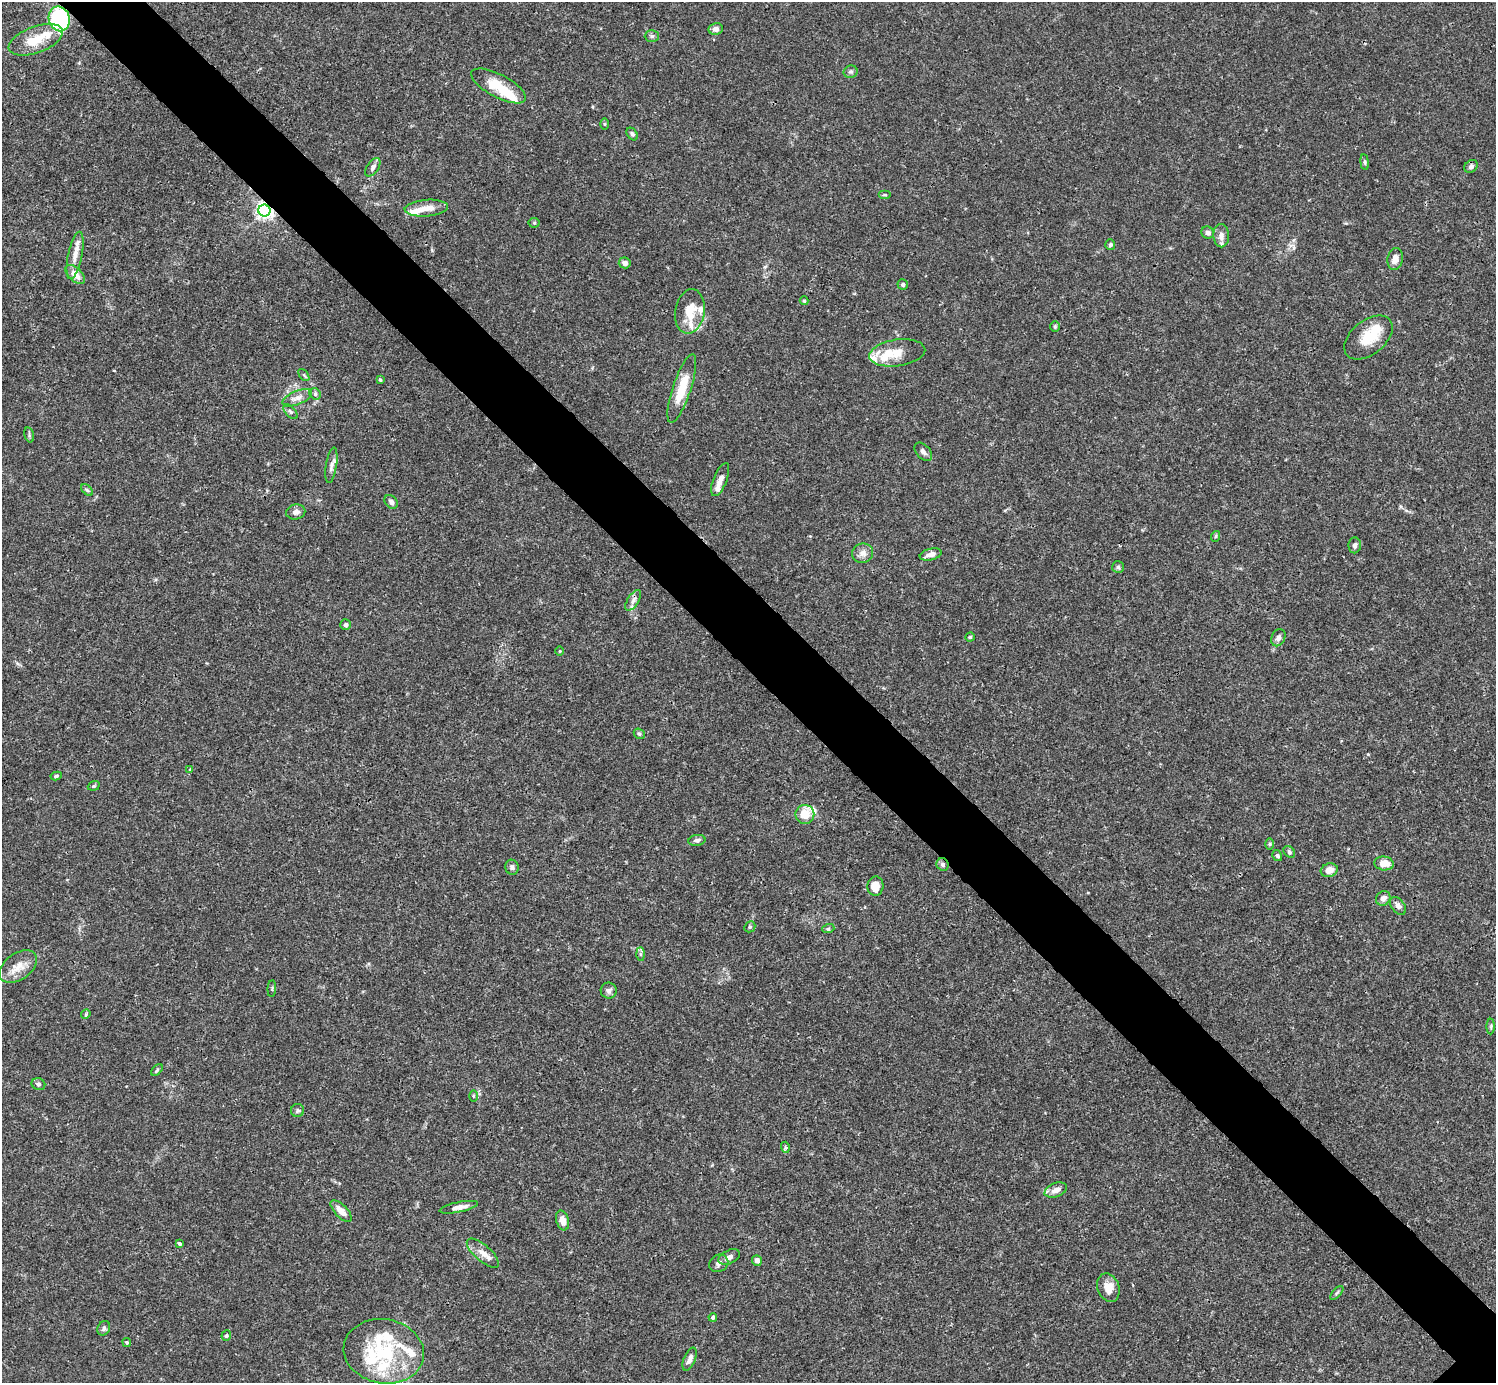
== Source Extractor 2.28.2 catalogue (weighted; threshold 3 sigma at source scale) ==
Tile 11 of 4 x 4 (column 3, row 3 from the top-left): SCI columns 2991-4484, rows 1540-2920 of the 5983 x 5982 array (HDU 1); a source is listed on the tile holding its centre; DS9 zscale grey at full resolution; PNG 1498 x 1385 px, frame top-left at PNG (2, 2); each listed source drawn as its Kron ellipse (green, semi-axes under 4 px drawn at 4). Shown black and unused: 6% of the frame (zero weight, under 3 of 4 exposures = <1% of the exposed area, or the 3 px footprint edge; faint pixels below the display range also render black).
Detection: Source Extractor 2.28.2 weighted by HDU 2 'WHT'; one run over the whole footprint, this tile lists its part. Background 0.0163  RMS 0.0022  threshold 0.00973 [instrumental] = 3 sigma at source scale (4.5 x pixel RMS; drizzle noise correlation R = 1.50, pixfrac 1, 0.05/0.05 arcsec/px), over >= 5 px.
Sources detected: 115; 2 inside a brighter object's white glare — neither listed nor drawn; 16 inside a brighter listed object's ellipse — not listed separately; the other 97 listed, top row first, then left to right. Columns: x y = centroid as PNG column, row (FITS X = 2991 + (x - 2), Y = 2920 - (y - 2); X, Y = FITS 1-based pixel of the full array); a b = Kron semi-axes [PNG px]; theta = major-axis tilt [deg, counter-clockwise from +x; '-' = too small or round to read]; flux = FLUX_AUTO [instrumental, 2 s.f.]
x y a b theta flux
59 19 12 10 -71 28
716 29 7 6 - 1
652 36 7 6 - 0.52
36 40 28 13 20 5.1
851 72 7 6 - 0.51
498 86 30 11 -28 5.8
604 124 5 3 - 0.22
632 134 7 5 -53 0.46
1365 162 8 4 -82 0.36
1471 166 7 6 - 0.74
373 167 10 6 56 0.74
884 195 6 3 0 0.28
426 208 21 8 5 2.5
264 211 6 6 - 83
534 223 5 5 - 0.31
1208 233 6 6 - 1
1221 236 11 8 -89 1.3
1110 245 5 5 - 0.55
75 255 24 7 78 2.1
1395 259 11 7 79 1.7
625 263 6 5 - 0.9
75 274 12 6 -43 2.2
903 284 5 5 - 0.44
804 301 4 4 - 0.27
690 311 22 14 81 4.4
1055 326 5 5 - 0.32
1368 337 28 17 39 5.6
897 353 28 13 8 4.1
304 375 7 3 -53 0.31
380 380 4 3 - 0.3
682 388 36 9 72 5.7
315 394 6 5 - 0.44
297 398 16 7 22 1.3
290 412 9 5 -49 0.46
29 435 7 4 -76 0.36
923 452 11 6 -48 0.83
331 465 18 5 81 1
720 480 17 7 69 1.5
87 490 7 4 -45 0.4
391 502 7 5 -48 0.68
296 512 9 7 12 1.1
1216 536 5 3 - 0.22
1355 545 8 6 87 0.58
863 553 11 9 17 1.3
931 554 11 5 13 1.1
1118 567 6 6 - 0.48
633 600 11 5 57 0.81
346 625 5 5 - 0.5
970 637 4 4 - 0.29
1278 638 9 6 66 0.86
560 651 4 3 - 0.18
639 734 6 5 - 0.32
190 769 4 3 - 0.23
56 776 6 4 11 0.37
94 786 6 4 20 0.31
805 814 9 9 - 2.9
697 840 8 5 9 0.72
1269 844 6 4 89 0.28
1289 852 6 5 - 0.41
1277 855 5 4 - 0.35
1384 863 10 7 -5 2.6
943 864 6 6 - 0.6
512 867 7 7 - 0.63
1329 870 8 6 16 1.9
875 886 9 8 - 2.8
1383 898 8 6 47 1
1398 906 10 6 -51 0.88
750 927 6 5 - 0.37
828 929 6 4 18 0.27
640 954 7 4 -88 0.43
18 967 21 13 35 2.9
272 989 8 3 86 0.28
609 991 8 8 - 0.73
86 1014 5 4 - 0.26
1491 1026 8 4 89 0.34
157 1070 7 4 45 0.34
38 1084 7 6 - 0.59
473 1096 5 3 - 0.24
298 1110 6 6 - 0.52
785 1147 6 3 -72 0.34
1056 1190 12 7 21 1.4
459 1207 19 5 12 1.4
341 1211 14 6 -46 1.9
563 1220 10 6 -74 1.8
180 1244 3 3 - 0.37
483 1253 20 8 -41 2
729 1257 11 6 26 0.99
757 1260 5 5 - 0.95
719 1263 10 8 32 0.93
1108 1288 14 10 -69 2.5
1337 1293 8 3 45 0.36
713 1317 4 4 - 0.45
104 1328 7 6 - 0.5
226 1335 5 4 - 0.32
127 1342 5 4 - 0.28
384 1351 40 32 -10 15
690 1359 12 5 67 1.1
Overlapping masked pixels (flux is a lower limit): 3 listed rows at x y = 59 19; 264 211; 943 864